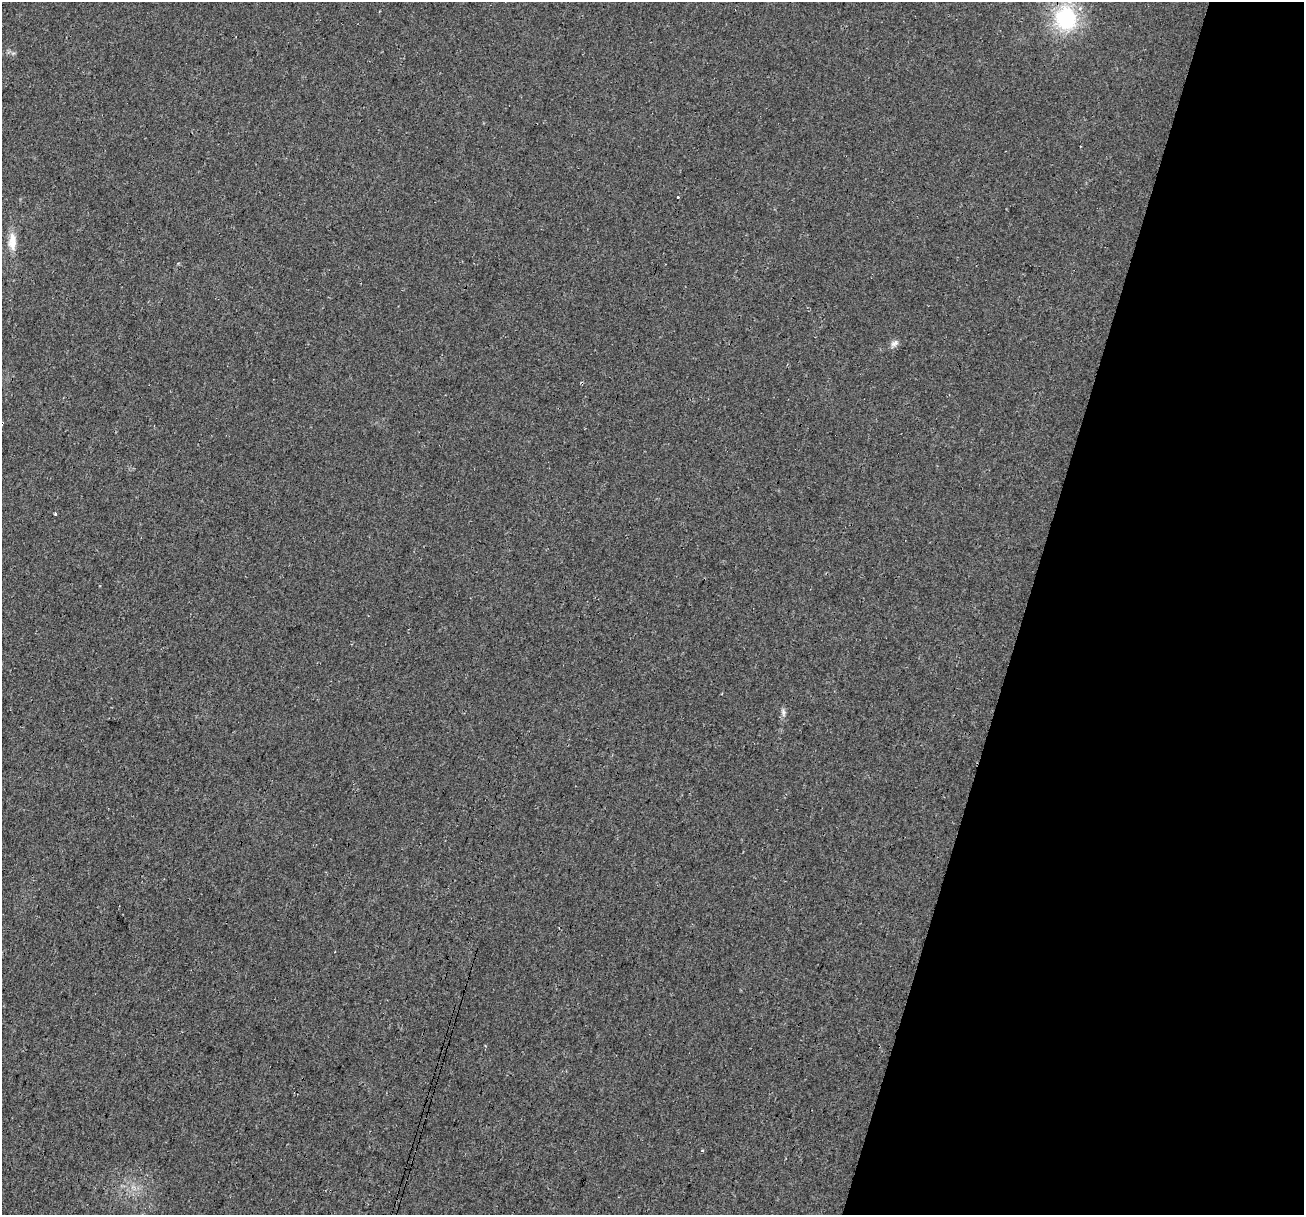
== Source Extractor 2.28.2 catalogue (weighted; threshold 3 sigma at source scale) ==
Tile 8 of 4 x 4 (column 4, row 2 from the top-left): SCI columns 3922-5223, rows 2699-3911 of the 5250 x 5459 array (HDU 1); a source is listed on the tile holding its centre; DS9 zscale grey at full resolution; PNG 1306 x 1217 px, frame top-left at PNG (2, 2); no overlay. Shown black and unused: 21% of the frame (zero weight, under 3 of 4 exposures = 5% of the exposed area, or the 3 px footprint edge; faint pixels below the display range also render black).
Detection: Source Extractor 2.28.2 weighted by HDU 2 'WHT'; one run over the whole footprint, this tile lists its part. Background 0.0167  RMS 0.0067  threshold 0.03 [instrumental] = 3 sigma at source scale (4.5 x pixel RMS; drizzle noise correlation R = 1.50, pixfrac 1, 0.0396/0.0396 arcsec/px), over >= 5 px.
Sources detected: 6; all 6 listed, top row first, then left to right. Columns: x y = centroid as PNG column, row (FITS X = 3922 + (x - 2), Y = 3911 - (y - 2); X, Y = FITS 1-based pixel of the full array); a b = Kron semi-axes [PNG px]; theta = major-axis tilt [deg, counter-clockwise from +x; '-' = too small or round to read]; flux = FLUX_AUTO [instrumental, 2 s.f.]
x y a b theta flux
1066 18 20 18 -80 64
678 197 3 3 - 5
12 242 24 11 89 9.1
894 343 12 7 32 2.8
55 514 3 3 - 1.3
783 712 13 5 -80 2.4